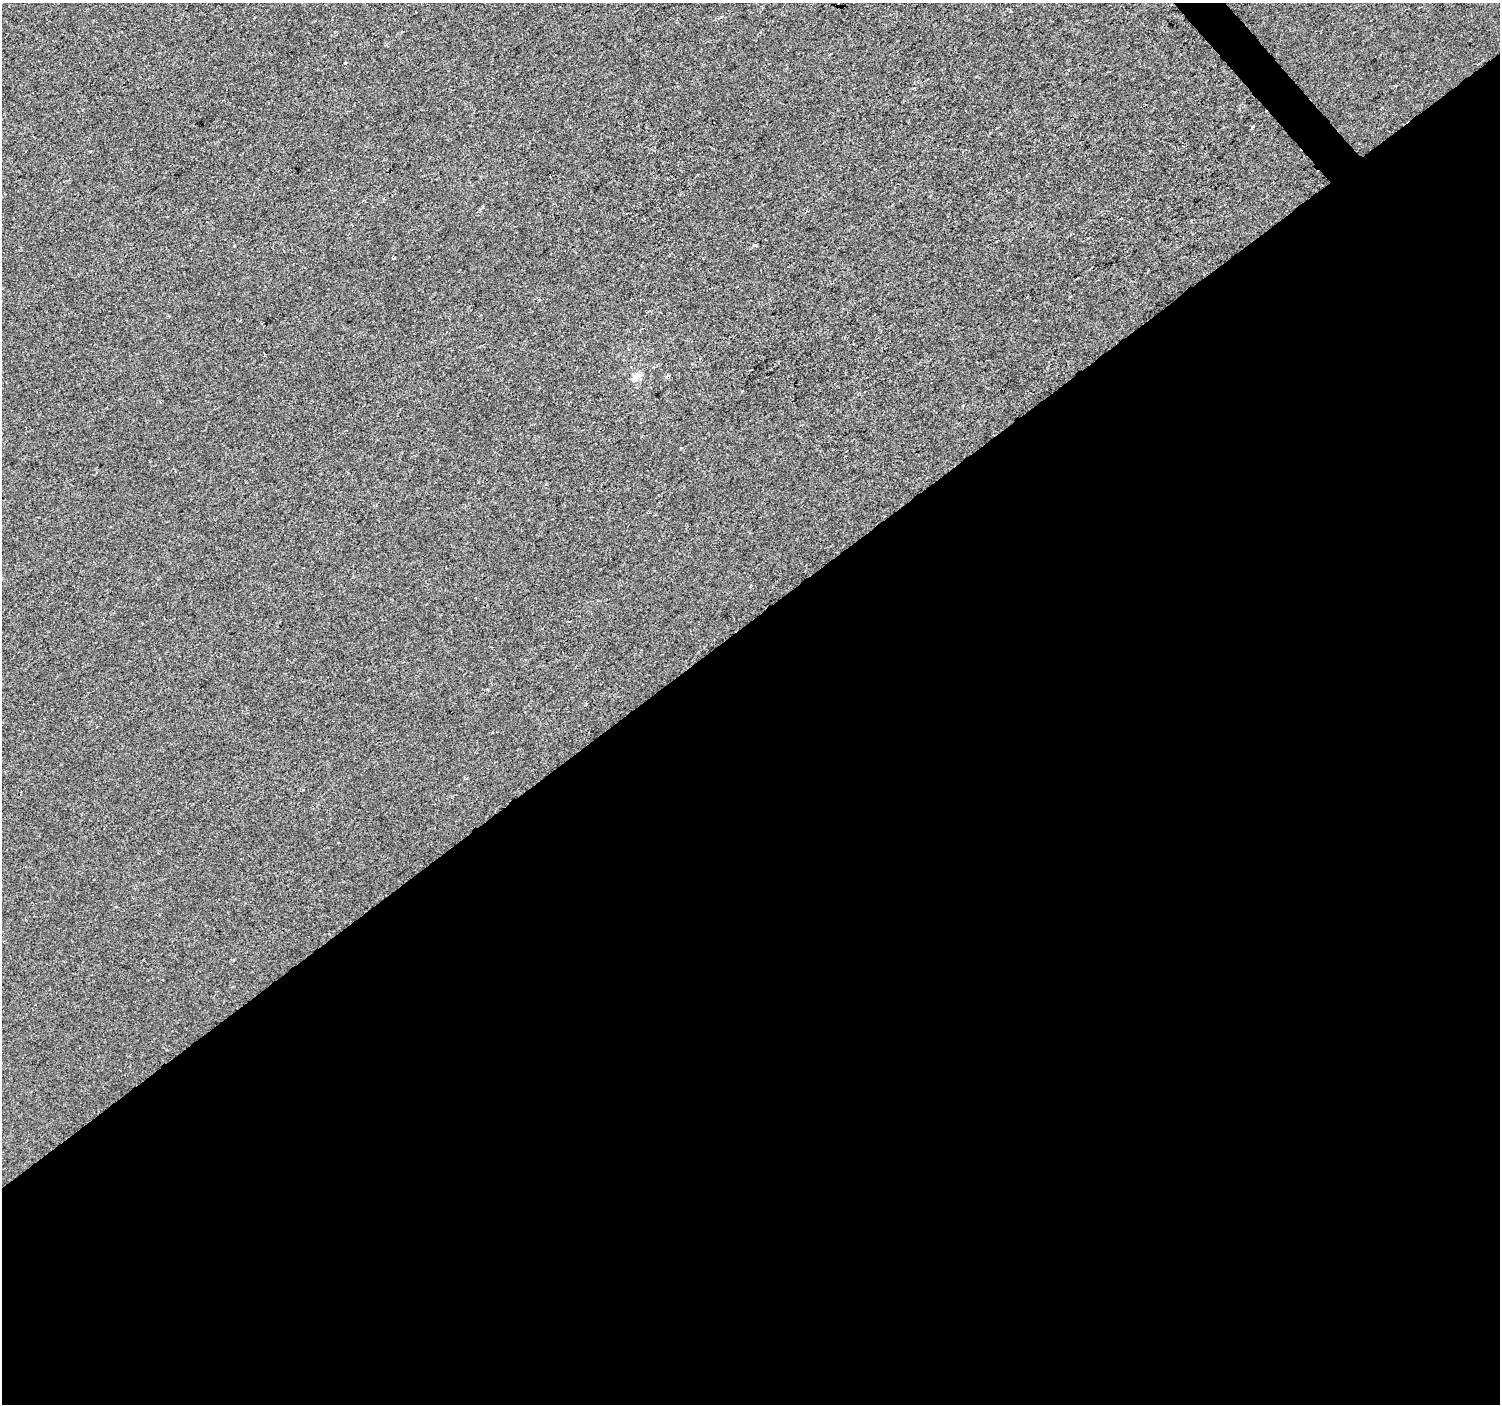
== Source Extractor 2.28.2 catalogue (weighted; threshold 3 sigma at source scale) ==
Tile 15 of 4 x 4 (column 3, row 4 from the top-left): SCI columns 3003-4500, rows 205-1606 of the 6000 x 5953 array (HDU 1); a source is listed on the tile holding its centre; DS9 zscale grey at full resolution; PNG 1502 x 1406 px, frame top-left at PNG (2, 3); no overlay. Shown black and unused: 56% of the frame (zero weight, under 2 of 3 exposures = <1% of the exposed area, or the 3 px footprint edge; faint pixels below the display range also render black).
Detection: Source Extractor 2.28.2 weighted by HDU 2 'WHT'; one run over the whole footprint, this tile lists its part. Background -4.67e-05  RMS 0.0042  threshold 0.0187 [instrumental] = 3 sigma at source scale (4.5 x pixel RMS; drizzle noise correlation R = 1.50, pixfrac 1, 0.0396/0.0396 arcsec/px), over >= 5 px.
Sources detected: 7; all 7 listed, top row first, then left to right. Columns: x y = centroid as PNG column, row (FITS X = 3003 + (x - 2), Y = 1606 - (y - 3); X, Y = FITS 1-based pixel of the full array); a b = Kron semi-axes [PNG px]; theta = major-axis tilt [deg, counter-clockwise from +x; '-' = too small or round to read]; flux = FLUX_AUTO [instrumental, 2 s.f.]
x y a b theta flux
345 63 3 3 - 0.83
1253 126 4 3 - 1.5
755 245 5 4 - 0.62
394 258 4 2 - 0.38
1027 297 3 2 - 0.33
668 376 4 4 - 1.4
636 377 14 8 38 2.7
Overlapping masked pixels (flux is a lower limit): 1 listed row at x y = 668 376